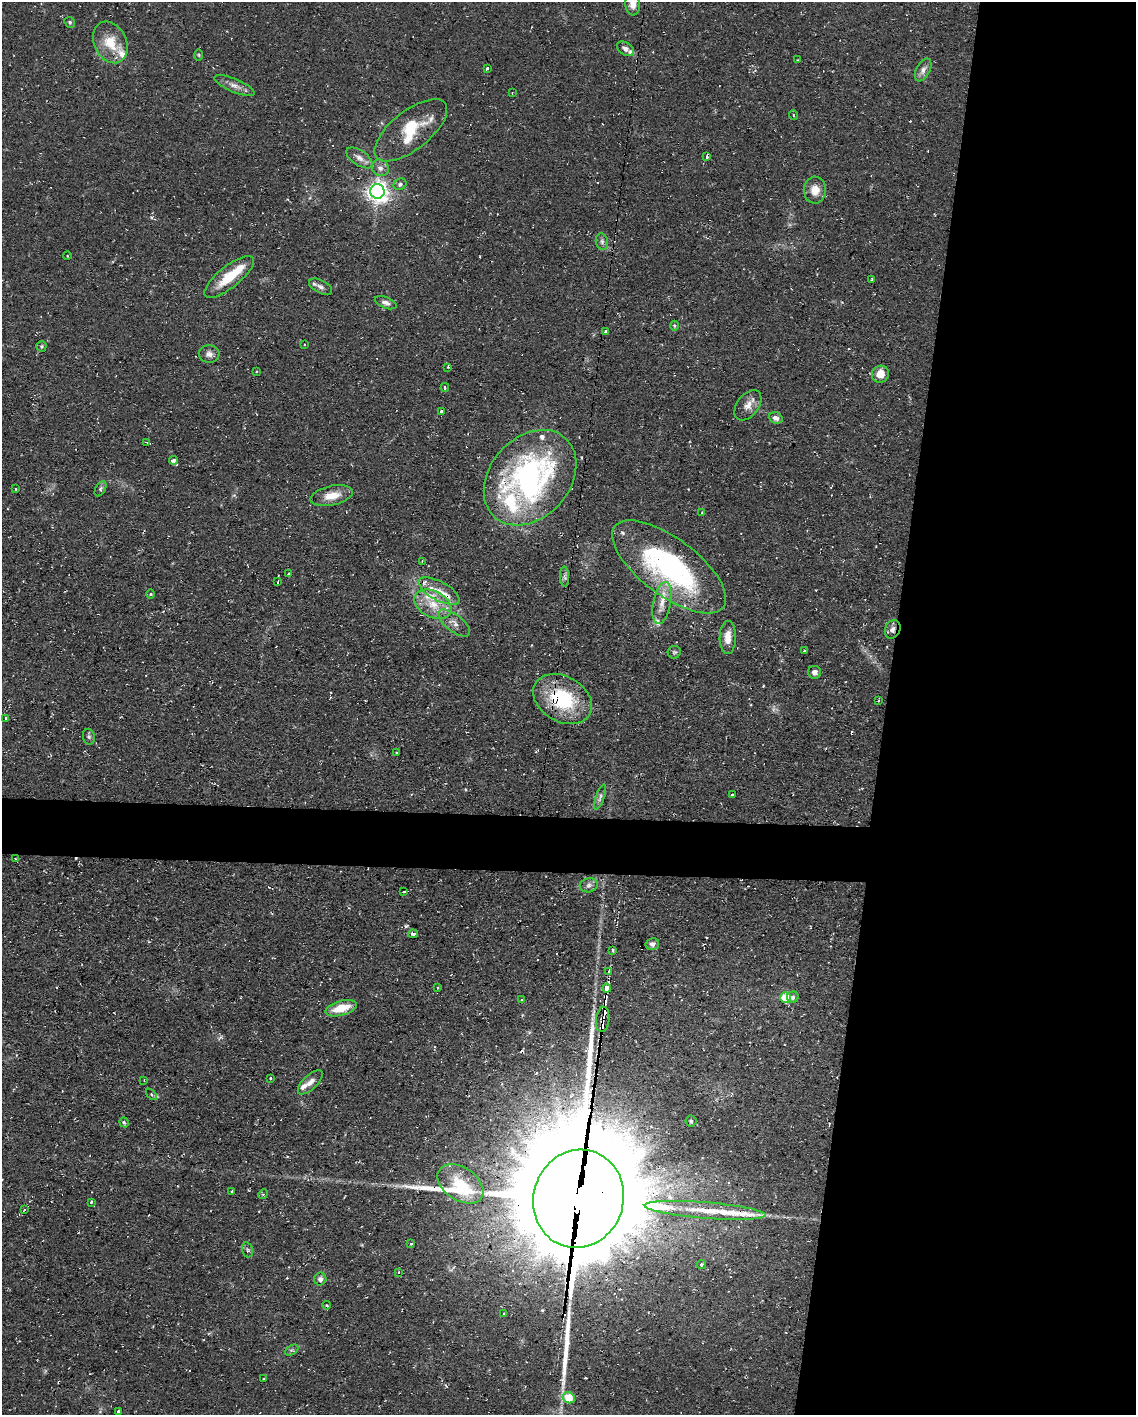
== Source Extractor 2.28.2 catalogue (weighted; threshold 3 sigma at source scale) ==
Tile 8 of 4 x 3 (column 4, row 2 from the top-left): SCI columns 3404-4537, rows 1630-3042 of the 4537 x 4562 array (HDU 1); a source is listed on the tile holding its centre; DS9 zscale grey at full resolution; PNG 1138 x 1417 px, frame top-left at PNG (2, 2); each listed source drawn as its Kron ellipse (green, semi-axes under 4 px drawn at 4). Shown black and unused: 25% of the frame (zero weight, under 2 of 3 exposures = <1% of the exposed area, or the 3 px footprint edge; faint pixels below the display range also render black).
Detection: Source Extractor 2.28.2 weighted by HDU 2 'WHT'; one run over the whole footprint, this tile lists its part. Background 0.112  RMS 0.0077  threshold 0.0345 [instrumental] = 3 sigma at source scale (4.5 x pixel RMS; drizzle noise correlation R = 1.50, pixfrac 1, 0.05/0.05 arcsec/px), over >= 5 px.
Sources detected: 132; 1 inside a brighter object's white glare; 12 cosmic-ray / hot-pixel residue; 4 long thin detections or spike segments (spike, bleed or trail) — neither listed nor drawn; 12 inside a brighter listed object's ellipse — not listed separately; the other 103 listed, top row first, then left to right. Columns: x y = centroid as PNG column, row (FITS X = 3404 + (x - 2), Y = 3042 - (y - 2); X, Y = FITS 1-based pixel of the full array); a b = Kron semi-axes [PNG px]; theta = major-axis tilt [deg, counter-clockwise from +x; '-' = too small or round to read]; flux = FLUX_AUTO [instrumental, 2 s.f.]
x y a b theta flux
633 4 11 7 -85 6.1
70 22 6 5 - 1.3
110 42 22 16 -64 18
625 49 9 6 -34 3.2
199 55 5 3 - 0.82
798 60 4 3 - 0.62
487 68 3 3 - 3.2
923 70 12 7 63 4
234 86 21 6 -23 5.6
512 93 3 3 - 0.63
793 115 5 3 - 0.68
411 130 44 19 38 34
707 156 4 3 - 5.3
359 158 15 7 -34 4.9
380 168 9 8 - 3.9
400 184 7 5 30 1.7
815 190 13 11 89 9.4
377 191 7 7 - 490
602 242 8 6 -75 2.4
67 256 4 3 - 0.57
229 277 30 11 39 23
872 279 4 2 - 0.98
320 287 12 6 -27 3.4
386 303 11 5 -21 3.1
674 326 5 3 - 0.85
605 331 3 3 - 2.3
304 345 3 2 - 0.86
41 346 5 5 - 1.2
209 354 10 9 - 3.8
448 367 3 3 - 0.86
257 371 3 2 - 0.94
880 374 9 8 - 9
445 387 4 3 - 2.5
748 405 17 11 53 7.1
441 412 4 3 - 6
776 418 7 5 -20 3.4
147 442 4 3 - 1.7
173 460 4 3 - 2.3
530 478 53 40 48 210
16 489 3 3 - 0.8
101 489 8 5 62 1.6
332 496 21 9 12 11
702 513 3 3 - 0.64
422 561 4 3 - 1.1
669 567 68 28 -37 150
289 574 3 3 - 1.1
565 577 10 4 -89 2
278 582 3 2 - 1.3
439 591 23 9 -29 11
150 594 4 3 - 0.84
662 603 21 9 79 9.8
433 604 20 13 -28 17
454 623 19 8 -39 6
893 629 9 7 65 3.8
728 637 16 8 89 8.5
804 651 3 2 - 0.78
674 652 6 6 - 1.4
814 672 6 6 - 3.3
563 699 31 22 -30 58
878 701 3 3 - 0.76
5 718 3 3 - 1.9
89 737 8 6 -75 1.7
396 752 2 2 - 0.64
732 795 3 3 - 1.3
600 797 13 4 71 2.4
16 859 3 2 - 1.3
589 885 9 7 12 3.1
404 892 3 2 - 2.2
413 934 5 3 - 2
652 944 7 5 14 2.9
613 950 3 3 - 0.94
609 972 3 3 - 24
437 988 4 3 - 0.84
607 988 4 3 - 240
793 997 6 5 - 1.8
785 998 5 5 - 24
521 1000 3 2 - 0.59
341 1008 16 7 16 17
603 1019 13 6 84 4.3
270 1078 3 3 - 0.8
144 1080 3 3 - 0.62
310 1082 16 7 44 4.7
151 1094 7 4 -46 1.4
691 1121 5 5 - 1.4
124 1122 5 4 - 1.3
460 1184 25 16 -33 24
232 1191 3 2 - 0.9
263 1194 5 4 - 0.93
578 1199 49 45 72 30000
91 1202 3 3 - 1
24 1210 3 2 - 0.64
705 1210 60 8 -5 23
411 1244 4 2 - 0.8
248 1250 7 5 -74 1.5
701 1265 4 4 - 1.8
399 1272 3 2 - 0.52
320 1279 6 6 - 2.4
327 1305 4 3 - 0.9
504 1313 3 2 - 0.64
292 1350 7 4 33 1.6
263 1379 2 2 - 0.53
569 1398 6 5 - 24
118 1411 3 3 - 1.4
Overlapping masked pixels (flux is a lower limit): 6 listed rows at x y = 530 478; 893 629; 563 699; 607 988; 603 1019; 578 1199
Isophote crosses this tile's border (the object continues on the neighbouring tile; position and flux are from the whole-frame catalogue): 1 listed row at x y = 633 4